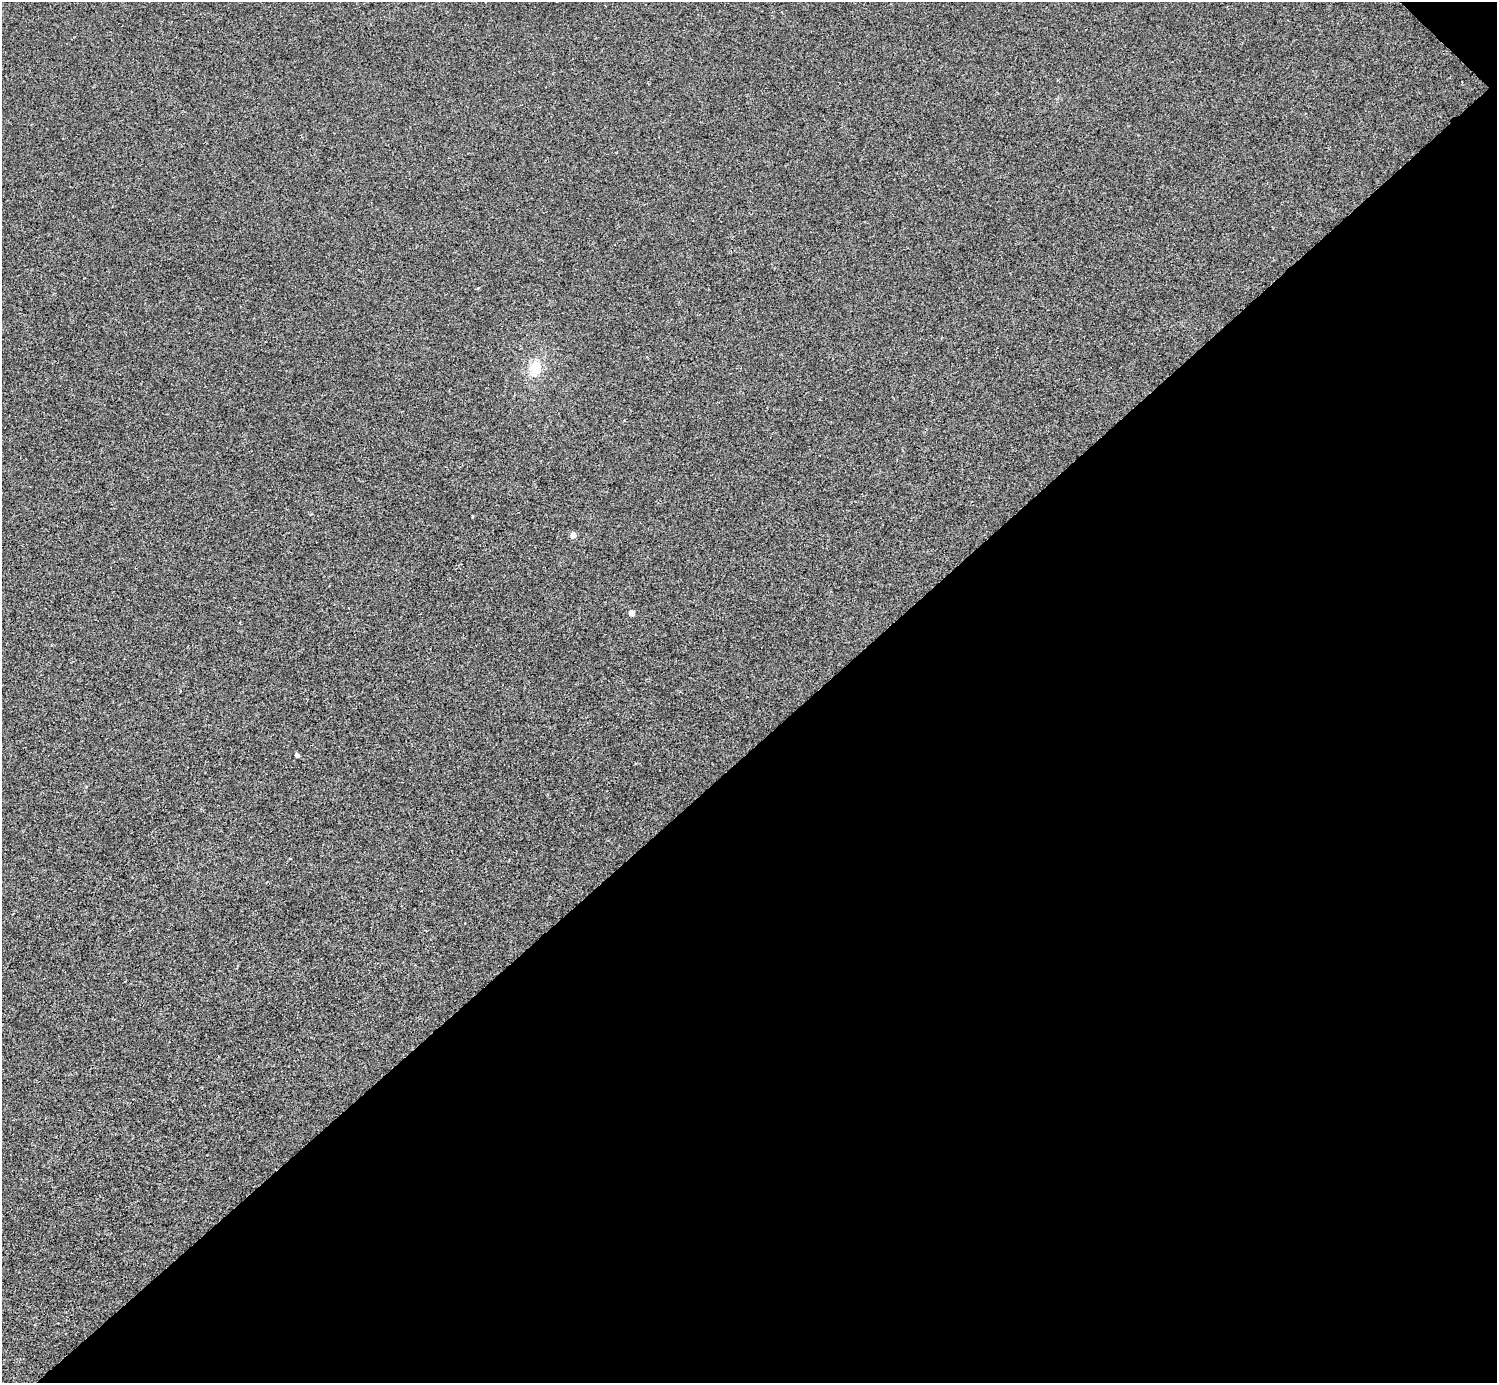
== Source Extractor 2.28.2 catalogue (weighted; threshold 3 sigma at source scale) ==
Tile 12 of 4 x 4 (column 4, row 3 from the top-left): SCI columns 4489-5983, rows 1682-3062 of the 5984 x 5984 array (HDU 1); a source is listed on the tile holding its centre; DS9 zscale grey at full resolution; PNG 1499 x 1385 px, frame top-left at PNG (2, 2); no overlay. Shown black and unused: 46% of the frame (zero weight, under 2 of 3 exposures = <1% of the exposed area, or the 3 px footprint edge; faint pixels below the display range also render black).
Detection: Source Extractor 2.28.2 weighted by HDU 2 'WHT'; one run over the whole footprint, this tile lists its part. Background -3.22e-04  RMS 0.0049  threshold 0.0223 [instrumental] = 3 sigma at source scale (4.5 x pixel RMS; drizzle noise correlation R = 1.50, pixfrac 1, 0.05/0.05 arcsec/px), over >= 5 px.
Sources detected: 5; all 5 listed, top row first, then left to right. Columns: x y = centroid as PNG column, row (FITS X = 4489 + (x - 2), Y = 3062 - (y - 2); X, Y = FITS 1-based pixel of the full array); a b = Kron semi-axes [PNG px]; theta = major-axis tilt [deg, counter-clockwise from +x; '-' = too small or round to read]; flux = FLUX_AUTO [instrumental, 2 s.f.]
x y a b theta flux
535 367 16 14 76 8.3
625 420 3 3 - 0.71
573 535 4 4 - 5.5
631 613 4 4 - 4.7
297 755 4 4 - 1.4